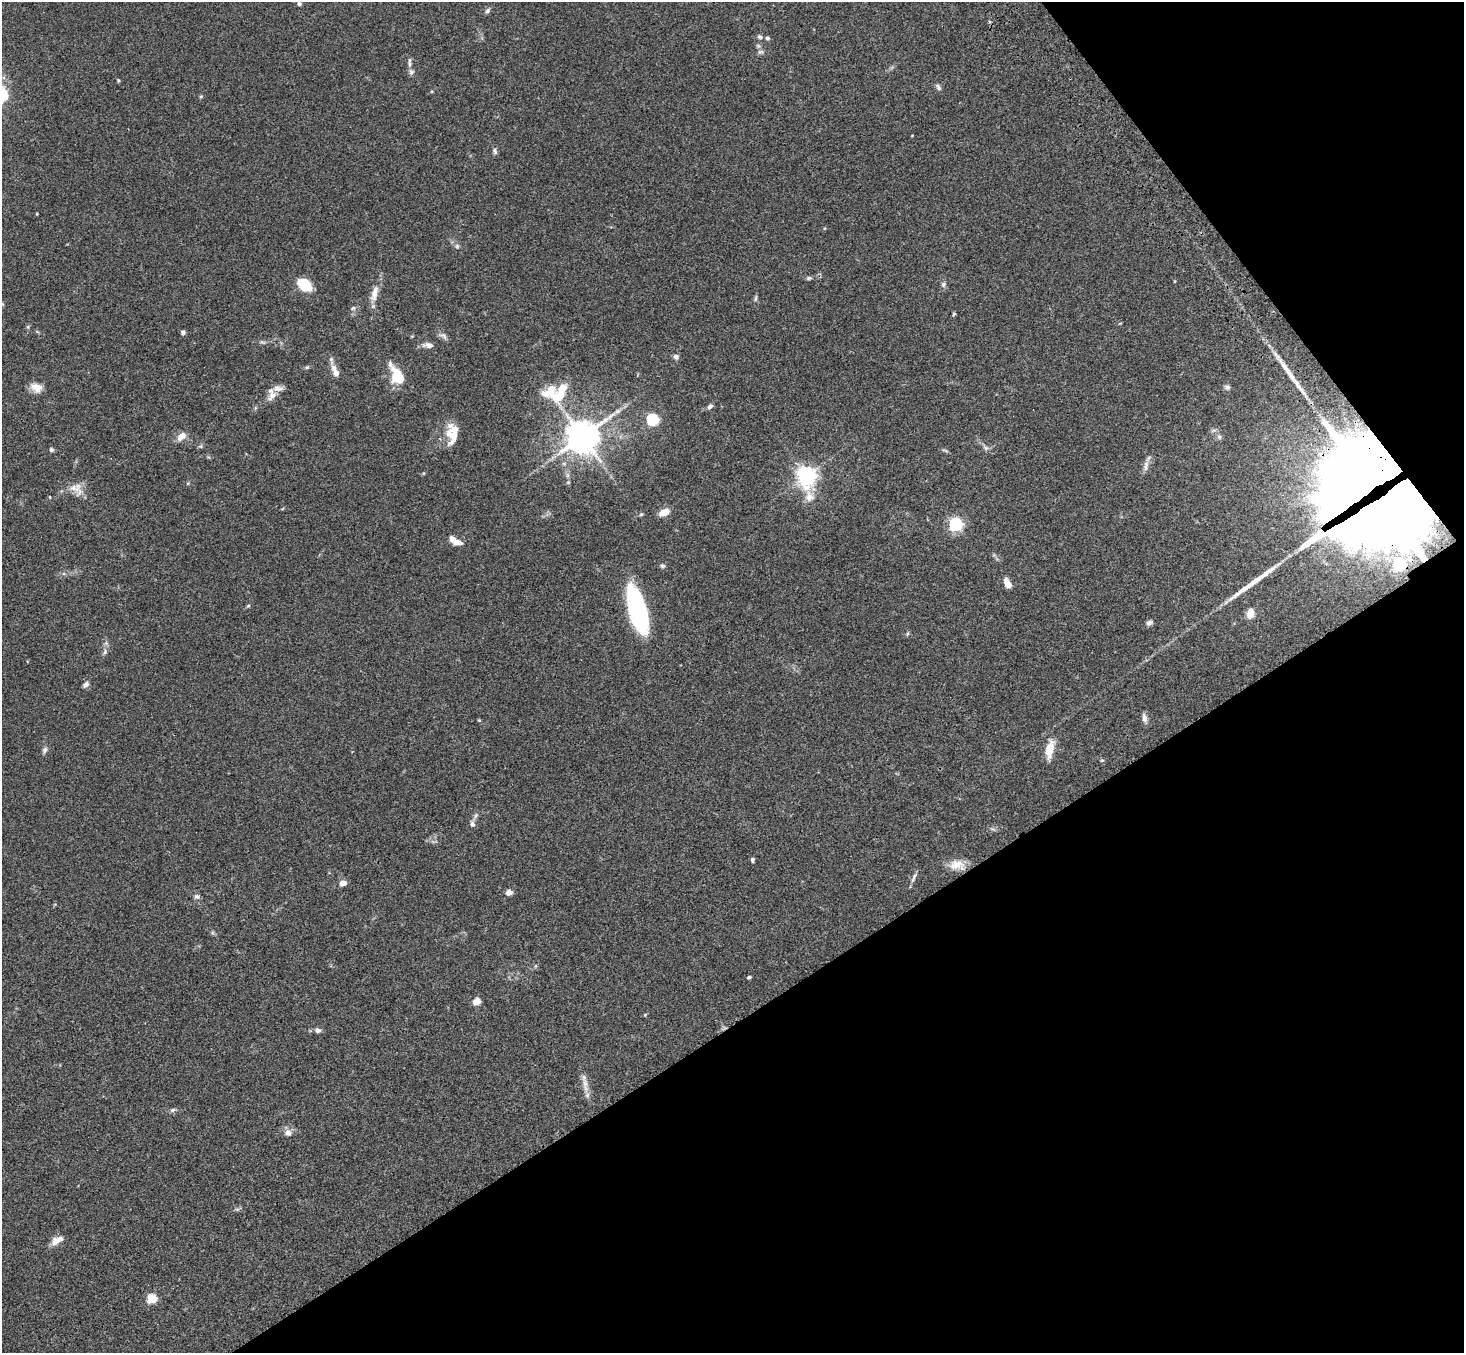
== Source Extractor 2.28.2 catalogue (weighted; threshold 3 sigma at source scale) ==
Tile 12 of 4 x 4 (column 4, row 3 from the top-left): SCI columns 4492-5953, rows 1727-3077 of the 6059 x 6016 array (HDU 1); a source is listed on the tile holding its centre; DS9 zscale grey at full resolution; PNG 1466 x 1355 px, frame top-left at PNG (2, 2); no overlay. Shown black and unused: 31% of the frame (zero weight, under 3 of 4 exposures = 6% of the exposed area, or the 3 px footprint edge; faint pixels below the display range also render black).
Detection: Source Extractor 2.28.2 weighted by HDU 2 'WHT'; one run over the whole footprint, this tile lists its part. Background 0.0606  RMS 0.0057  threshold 0.0254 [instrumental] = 3 sigma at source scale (4.5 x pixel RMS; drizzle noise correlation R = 1.50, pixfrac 1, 0.05/0.05 arcsec/px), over >= 5 px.
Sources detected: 96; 1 inside a brighter object's white glare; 2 long thin detections or spike segments (spike, bleed or trail) — not listed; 11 inside a brighter listed object's ellipse — not listed separately; the other 82 listed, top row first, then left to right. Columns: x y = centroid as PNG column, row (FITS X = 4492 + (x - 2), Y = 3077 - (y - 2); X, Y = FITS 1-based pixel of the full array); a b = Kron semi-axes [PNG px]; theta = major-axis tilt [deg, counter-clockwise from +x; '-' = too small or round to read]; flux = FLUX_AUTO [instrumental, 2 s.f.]
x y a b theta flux
299 4 5 5 - 1.1
487 11 8 6 47 1.3
760 37 7 6 - 1.2
767 38 5 5 - 1.1
761 52 9 4 1 1.2
409 60 9 4 81 1.3
411 72 8 6 16 1.4
118 80 5 3 - 0.62
938 87 9 6 -59 1.4
2 94 16 13 -13 22
201 96 5 4 - 0.6
495 151 9 6 -74 1.4
37 214 3 2 - 0.44
457 246 6 5 - 1.1
809 278 8 5 16 0.97
943 284 8 6 -78 1.4
304 285 16 10 -42 14
374 293 19 8 74 6
755 298 9 4 79 0.96
2 304 5 5 - 0.55
353 308 6 5 - 1
954 314 5 4 - 0.69
1120 323 5 3 - 0.43
183 332 5 5 - 1.3
443 336 13 5 -28 1.9
262 342 7 4 -32 0.87
428 345 13 7 -4 2.7
676 357 7 6 - 1.7
335 372 17 7 -65 4.6
397 376 22 11 -63 16
1227 387 8 6 -9 1.3
36 388 15 10 -28 5.3
272 396 15 8 52 4.3
558 397 15 12 14 12
710 406 8 5 34 1.5
618 411 9 6 26 1.8
652 420 6 5 - 68
454 431 14 13 - 5.9
582 436 11 10 - 850
181 437 12 8 45 4.3
1219 437 7 5 -47 1.1
986 448 7 5 -44 1.2
51 450 6 5 - 1.1
1146 466 15 6 84 2.6
567 475 7 4 -72 1.2
806 476 9 7 -84 250
75 488 19 12 8 6.3
1383 508 58 39 28 2800
664 512 11 7 25 5.7
641 514 5 4 - 0.76
955 524 6 6 - 90
456 542 14 6 -17 4.6
1399 564 6 6 - 71
662 566 6 5 - 1.1
1008 585 8 6 -68 4.1
248 606 6 4 19 0.62
637 610 42 14 -75 83
1250 613 11 7 77 5.9
1149 623 8 6 29 1.6
105 652 7 5 70 1.3
86 685 8 6 44 1.8
1144 718 12 6 -79 2.5
479 720 4 4 - 0.46
1050 749 24 10 79 8.1
45 750 9 6 62 1.5
1102 760 5 3 - 0.52
472 824 7 6 - 1.8
752 860 6 4 83 1
956 865 20 12 9 7.5
914 877 15 4 67 1.8
343 883 7 6 - 3.8
509 892 5 5 - 3.8
197 896 7 7 - 1.6
749 977 5 3 - 0.92
476 1001 7 6 - 5.3
645 1015 4 4 - 0.5
318 1030 7 6 - 1.8
585 1084 24 6 -80 4.6
173 1110 8 5 27 1.2
288 1133 8 7 - 3.2
55 1242 13 8 43 4.4
151 1299 5 5 - 27
Overlapping masked pixels (flux is a lower limit): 1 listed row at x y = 1383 508
Isophote crosses this tile's border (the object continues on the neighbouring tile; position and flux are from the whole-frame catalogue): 2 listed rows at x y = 2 94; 2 304